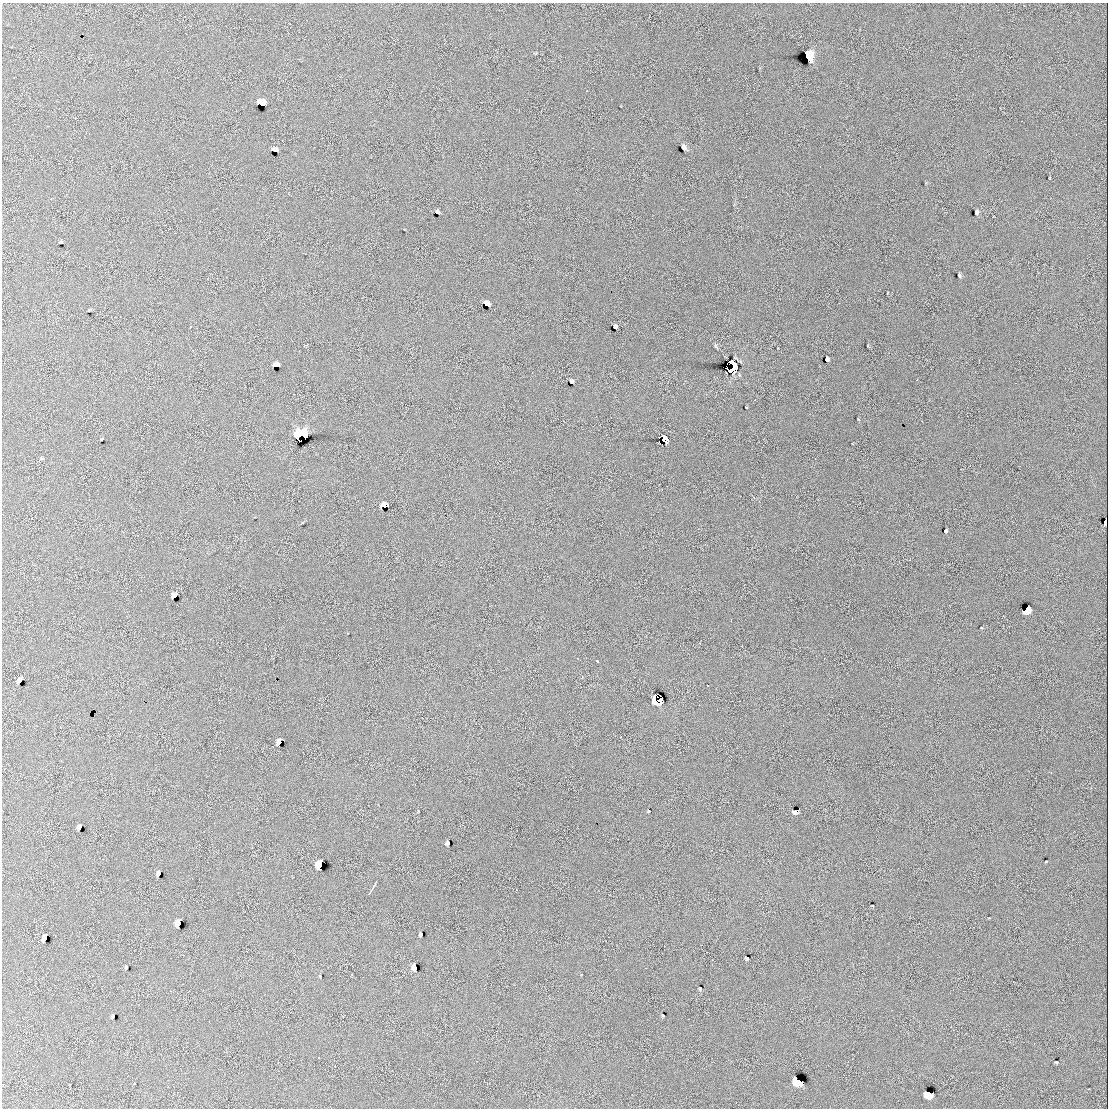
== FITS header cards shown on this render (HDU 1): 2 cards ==
NAXIS1  =                 2212
NAXIS2  =                 2212

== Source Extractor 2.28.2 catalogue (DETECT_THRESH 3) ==
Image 2212 x 2212 px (HDU 1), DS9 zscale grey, zoomed out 1/2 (1 PNG px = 2 x 2 image px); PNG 1110 x 1110 px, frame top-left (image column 1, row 2211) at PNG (2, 3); no overlay
Background -2.83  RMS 25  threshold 74.1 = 3 sigma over >= 5 px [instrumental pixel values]
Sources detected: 137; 29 cannot appear on this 1/2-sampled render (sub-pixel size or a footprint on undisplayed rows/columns) and are not listed; the other 108 listed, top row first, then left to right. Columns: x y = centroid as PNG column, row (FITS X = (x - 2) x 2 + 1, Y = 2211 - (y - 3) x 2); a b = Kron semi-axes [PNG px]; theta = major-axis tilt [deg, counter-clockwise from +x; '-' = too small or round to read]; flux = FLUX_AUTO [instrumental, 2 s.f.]
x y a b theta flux
394 40 2 1 - 2.0e+03
535 54 4 4 - 5.1e+03
808 56 5 4 - 5.8e+05
586 91 2 1 - 9.1e+03
262 103 5 4 - 1.2e+05
683 147 5 4 - 1.7e+04
275 150 5 4 - 3.3e+04
184 160 2 1 - 9.6e+02
1049 178 3 2 - 4.1e+03
51 198 3 2 - 3.5e+03
437 212 4 3 - 1.1e+04
977 212 4 3 - 1.3e+04
404 229 2 2 - 2.3e+03
61 242 3 3 - 7.0e+03
14 253 2 1 - 3.9e+03
86 266 2 1 - 6.4e+03
959 275 4 3 - 8.7e+03
887 294 3 2 - 2.0e+03
487 304 5 4 - 4.6e+04
89 310 3 2 - 5.2e+03
190 327 2 2 - 1.1e+04
615 327 4 4 - 1.3e+04
716 346 7 3 75 6.9e+03
868 346 4 2 - 3.9e+03
778 348 2 2 - 2.6e+03
193 350 2 2 - 4.1e+03
195 354 2 1 - 1.3e+03
736 358 6 3 -33 5.5e+03
827 359 4 3 - 1.4e+04
731 362 7 3 -48 1.3e+06
276 365 5 4 - 3.1e+04
731 370 5 3 - 8.7e+05
726 372 3 1 - 2.4e+03
917 379 2 2 - 2.5e+03
571 381 4 3 - 1.4e+04
755 400 2 1 - 1.9e+03
746 407 2 2 - 4.1e+03
858 419 4 3 - 3.4e+03
301 434 6 5 - 8.7e+05
101 439 3 2 - 5.4e+03
664 439 5 4 - 1.2e+05
301 440 2 2 - 2.8e+05
660 443 4 1 - 2.2e+03
852 444 3 2 - 1.9e+03
41 458 5 3 - 5.1e+03
815 458 2 1 - 3.3e+03
961 469 2 1 - 1.2e+03
753 498 3 2 - 3.2e+03
384 505 6 4 15 5.0e+04
254 517 2 2 - 1.8e+03
1105 522 4 3 - 2.6e+04
302 523 3 2 - 4.0e+03
945 531 3 3 - 8.1e+03
141 591 2 2 - 4.7e+03
174 596 5 4 - 3.4e+04
1027 609 5 4 - 1.1e+05
731 620 2 1 - 4.1e+03
981 628 2 2 - 2.7e+03
348 633 3 1 - 1.4e+03
578 658 2 2 - 1.4e+03
597 661 3 2 - 7.1e+03
582 677 2 1 - 1.8e+03
20 680 5 3 - 2.3e+04
707 685 2 2 - 3.1e+03
658 697 2 1 - 6.3e+04
655 699 2 2 - 3.7e+04
658 701 7 6 - 2.8e+05
717 709 2 1 - 6.6e+03
131 711 2 1 - 1.9e+03
79 714 2 1 - 1.7e+03
279 742 5 4 - 2.6e+04
1051 772 2 1 - 1.7e+03
649 811 3 2 - 5.3e+03
795 811 4 4 - 2.7e+04
418 812 2 2 - 3.1e+03
79 827 4 3 - 2.2e+04
448 843 4 3 - 1.2e+04
1046 861 3 2 - 4.6e+03
320 865 6 4 78 1.4e+05
158 874 4 3 - 1.9e+04
376 882 6 1 59 4.0e+03
374 886 3 2 - 3.2e+03
372 889 5 2 - 5.6e+03
516 890 2 2 - 4.2e+03
370 893 5 1 - 5.6e+03
872 906 3 2 - 4.6e+03
989 918 4 2 - 2.9e+03
178 923 5 4 - 7.5e+04
421 934 4 3 - 1.2e+04
44 938 5 3 - 3.8e+04
747 958 3 3 - 8.6e+03
712 964 2 1 - 1.8e+03
126 967 3 3 - 7.5e+03
414 967 5 4 - 3.7e+04
645 968 2 1 - 1.2e+03
582 974 3 2 - 1.7e+03
320 976 3 2 - 3.3e+03
700 988 3 3 - 7.0e+03
113 1016 4 3 - 1.1e+04
663 1016 3 3 - 6.7e+03
319 1057 2 2 - 7.3e+03
477 1061 2 1 - 1.8e+03
1056 1062 3 2 - 6.1e+03
798 1082 5 4 - 3.3e+05
134 1084 2 2 - 2.0e+03
70 1085 3 2 - 2.0e+03
632 1094 2 1 - 2.0e+03
929 1094 5 4 - 1.4e+05
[29 sub-pixel or undisplayed-footprint detections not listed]